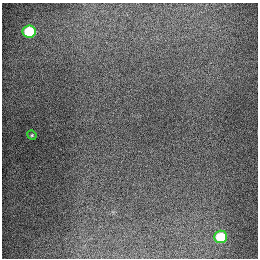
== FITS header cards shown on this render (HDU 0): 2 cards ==
NAXIS1  =                  256
NAXIS2  =                  256

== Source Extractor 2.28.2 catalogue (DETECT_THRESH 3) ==
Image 256 x 256 px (HDU 0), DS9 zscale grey, 1 PNG px = 1 image px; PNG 260 x 260 px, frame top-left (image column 1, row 256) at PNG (2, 3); each listed source drawn as its Kron ellipse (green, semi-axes under 4 px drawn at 4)
Background 1290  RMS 26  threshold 78.2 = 3 sigma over >= 5 px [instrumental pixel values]
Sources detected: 3; all 3 listed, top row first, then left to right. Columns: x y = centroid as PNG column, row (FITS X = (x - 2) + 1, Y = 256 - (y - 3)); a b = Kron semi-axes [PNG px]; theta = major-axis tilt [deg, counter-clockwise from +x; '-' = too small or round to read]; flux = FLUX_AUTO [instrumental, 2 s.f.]
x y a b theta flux
29 32 6 6 - 84000
32 135 5 4 - 2100
221 237 6 6 - 63000